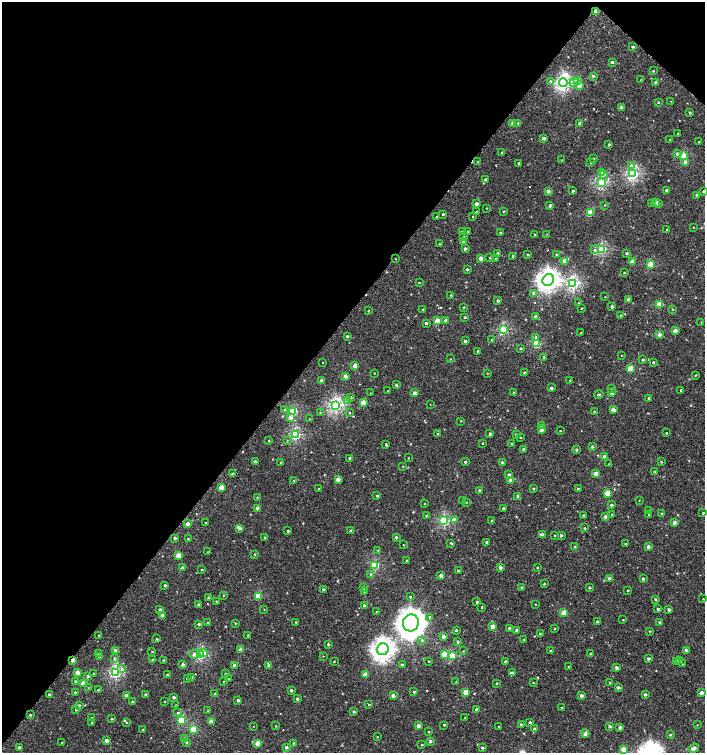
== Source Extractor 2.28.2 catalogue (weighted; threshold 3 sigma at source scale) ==
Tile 2 of 4 x 4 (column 2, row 1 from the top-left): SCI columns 1612-3016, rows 4509-6009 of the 6059 x 6037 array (HDU 1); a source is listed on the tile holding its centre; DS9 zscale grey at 2 x 2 block average (1 PNG px = mean of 2 x 2 image px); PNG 707 x 755 px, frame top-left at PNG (2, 2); each listed source drawn as its Kron ellipse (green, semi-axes under 4 px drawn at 4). Shown black and unused: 43% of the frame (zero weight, under 2 of 3 exposures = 2% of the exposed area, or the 3 px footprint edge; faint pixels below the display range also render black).
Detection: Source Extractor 2.28.2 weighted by HDU 2 'WHT'; one run over the whole footprint, this tile lists its part. Background 0.00125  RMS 0.0038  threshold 0.0169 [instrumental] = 3 sigma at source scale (4.5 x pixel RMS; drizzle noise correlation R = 1.50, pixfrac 1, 0.0396/0.0396 arcsec/px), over >= 5 px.
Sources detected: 435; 1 inside a brighter object's white glare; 6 cosmic-ray / hot-pixel residue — neither listed nor drawn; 4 inside a brighter listed object's ellipse — not listed separately; the other 424 listed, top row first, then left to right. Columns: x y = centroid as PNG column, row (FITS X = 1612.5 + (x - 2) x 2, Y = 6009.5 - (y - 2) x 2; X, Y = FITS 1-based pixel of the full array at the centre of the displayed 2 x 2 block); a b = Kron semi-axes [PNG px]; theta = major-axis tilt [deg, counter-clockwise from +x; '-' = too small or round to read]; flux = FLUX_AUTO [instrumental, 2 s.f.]
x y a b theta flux
596 11 3 2 - 8.6
633 47 2 2 - 1.5
612 62 2 2 - 1.7
653 71 2 2 - 0.76
593 76 3 2 - 1.6
641 80 2 2 - 0.34
550 81 4 3 - 1.1
578 81 3 3 - 6.2
574 82 5 4 - 3.5
563 83 4 4 - 140
656 83 2 2 - 3.8
579 85 3 3 - 6.4
658 102 2 2 - 0.54
671 102 2 2 - 0.65
621 108 2 2 - 4.6
690 113 2 2 - 0.98
513 123 3 2 - 6
518 123 3 3 - 0.65
580 123 2 2 - 3.5
678 133 2 2 - 0.37
544 138 2 2 - 3.8
670 140 3 2 - 0.55
699 142 2 2 - 1.8
609 145 2 2 - 1.2
502 152 2 2 - 0.72
677 154 3 3 - 1.7
684 156 3 3 - 22
594 158 2 2 - 0.39
562 160 2 2 - 0.25
478 161 2 2 - 0.31
519 163 2 2 - 1.1
590 163 2 2 - 0.55
685 163 3 3 - 5.4
631 165 3 3 - 1.3
601 172 3 3 - 0.98
633 174 3 3 - 100
603 175 2 2 - 4.6
485 179 2 2 - 0.99
601 182 3 3 - 96
666 190 2 2 - 1.1
548 191 3 2 - 3.7
573 191 2 2 - 0.98
703 191 2 2 - 1.4
697 195 3 2 - 2
655 202 3 2 - 4.8
652 203 3 3 - 0.7
658 203 2 2 - 2.5
476 204 2 2 - 3.9
550 205 2 2 - 2.4
605 205 2 2 - 0.4
486 208 2 2 - 0.39
476 211 2 2 - 0.44
504 211 2 2 - 0.56
590 213 3 3 - 21
443 214 2 2 - 1.1
436 217 2 2 - 0.62
473 217 2 2 - 0.55
693 227 2 2 - 0.31
667 230 2 2 - 0.52
468 231 2 2 - 0.5
462 232 2 2 - 0.6
500 233 2 2 - 0.67
534 234 2 2 - 1
547 234 2 2 - 0.36
463 236 3 2 - 0.84
464 241 3 2 - 4.4
439 244 2 2 - 0.94
465 249 3 2 - 2.2
602 249 4 3 - 65
594 250 3 3 - 1
627 253 2 2 - 1.6
498 254 2 2 - 3.1
556 254 3 2 - 0.64
528 255 3 2 - 0.74
513 256 3 2 - 2.1
490 258 2 2 - 0.54
496 258 2 2 - 0.73
396 259 2 2 - 0.31
481 259 3 2 - 6.5
565 261 3 3 - 12
632 262 2 2 - 7.5
651 264 3 3 - 22
467 269 2 2 - 0.99
624 273 2 2 - 0.67
548 280 6 5 - 350
419 283 2 2 - 0.47
573 284 4 3 - 110
534 293 3 2 - 4.2
451 295 2 2 - 0.8
605 297 2 2 - 2.4
629 299 2 2 - 2.8
498 300 3 3 - 1.3
579 303 2 2 - 0.65
660 305 3 3 - 20
464 307 2 2 - 0.6
612 307 2 2 - 1.7
582 308 2 2 - 0.61
672 309 2 2 - 0.58
423 310 2 2 - 1
368 311 2 2 - 0.6
621 315 2 2 - 0.5
465 317 3 2 - 1.1
536 317 2 2 - 4.2
437 320 3 2 - 9.6
446 321 3 2 - 4.6
701 322 2 2 - 0.29
426 323 3 3 - 0.99
503 330 4 3 - 56
675 331 3 2 - 6.5
581 332 2 2 - 0.3
659 334 3 3 - 4.1
347 336 2 2 - 1.4
536 337 3 3 - 1.7
492 340 2 2 - 0.49
465 341 2 2 - 1.8
536 344 3 3 - 30
521 348 3 2 - 0.95
478 351 2 2 - 1.1
622 355 2 2 - 0.32
544 357 3 2 - 0.76
450 359 2 2 - 0.36
643 360 2 2 - 0.97
322 362 2 2 - 3
653 362 3 2 - 0.81
355 366 3 2 - 7
631 369 3 3 - 20
524 372 2 2 - 0.66
374 373 2 2 - 0.33
487 373 2 2 - 0.35
695 375 3 2 - 0.45
345 376 2 2 - 5.3
570 380 2 2 - 0.43
322 381 2 2 - 4.2
396 385 2 2 - 1.3
551 388 2 2 - 1.7
612 389 3 2 - 0.48
681 390 2 2 - 1.2
388 391 2 2 - 0.34
514 392 2 2 - 0.42
370 393 2 2 - 0.57
414 393 3 2 - 4
612 393 3 3 - 3.6
599 394 5 3 - 1.1
351 397 3 3 - 0.79
649 398 2 2 - 1.5
347 401 3 3 - 1.2
363 403 3 2 - 8.9
335 405 3 3 - 130
430 405 2 2 - 0.28
285 410 3 3 - 1.9
613 410 3 2 - 7.2
293 412 4 3 - 41
320 412 2 2 - 0.4
594 412 3 2 - 0.49
349 413 2 2 - 0.55
291 417 3 3 - 4.9
309 419 2 2 - 0.3
461 421 2 2 - 0.38
541 425 3 3 - 1.5
542 429 3 2 - 9.1
560 431 2 2 - 1.2
666 433 2 2 - 2.1
437 434 2 2 - 0.35
490 434 2 2 - 1.6
516 434 2 2 - 1.4
295 435 3 3 - 70
520 437 2 2 - 0.57
288 440 2 2 - 0.68
269 441 2 2 - 0.59
483 443 2 2 - 2.8
386 444 4 2 - 0.88
512 444 3 2 - 1
592 447 3 3 - 1.2
524 449 2 2 - 2.1
576 450 3 3 - 1.2
604 457 2 2 - 6
349 458 2 2 - 0.89
408 458 2 2 - 0.4
255 461 2 2 - 1.5
281 462 2 2 - 0.6
465 462 2 2 - 1.5
502 462 3 3 - 1.1
661 462 2 2 - 0.51
609 464 2 2 - 0.43
403 466 2 2 - 0.37
654 471 3 2 - 0.6
233 474 3 3 - 1.4
596 474 3 2 - 6.5
509 475 3 3 - 2.5
338 479 3 2 - 5.5
511 480 3 3 - 5.9
294 481 2 2 - 0.65
221 487 3 2 - 9.7
534 488 3 2 - 0.76
318 489 2 2 - 0.32
578 489 3 2 - 1.6
480 490 2 2 - 2.3
608 493 3 3 - 16
377 496 2 2 - 1.1
518 496 2 2 - 2.2
257 497 2 2 - 0.38
639 500 3 2 - 0.33
462 501 2 2 - 0.53
466 502 2 2 - 0.38
424 504 2 2 - 0.44
611 505 3 2 - 1.6
258 508 2 2 - 4.6
503 508 2 2 - 1
649 511 2 2 - 0.64
703 513 3 2 - 0.78
612 514 2 2 - 0.32
649 514 2 2 - 0.38
662 514 3 3 - 1
427 516 3 3 - 0.99
584 516 2 2 - 1.9
605 517 3 3 - 2.8
454 519 3 3 - 4.8
492 520 2 2 - 0.37
444 521 3 3 - 71
206 523 2 2 - 0.86
674 523 2 2 - 4.8
187 524 2 2 - 6
239 528 3 2 - 3.3
585 528 3 2 - 0.69
288 531 2 2 - 0.91
350 531 2 2 - 0.52
542 534 3 3 - 1.9
555 535 2 2 - 0.44
561 535 3 2 - 1.2
396 537 2 2 - 1.5
175 538 2 2 - 1.9
265 538 2 2 - 1.4
188 539 3 2 - 0.47
486 542 2 2 - 0.79
450 543 3 2 - 0.74
625 544 2 2 - 1.2
403 545 2 2 - 0.3
575 547 3 2 - 1.5
648 547 3 2 - 3.3
378 550 2 2 - 0.41
208 552 2 2 - 0.51
254 554 3 2 - 0.54
178 555 3 3 - 12
406 560 2 2 - 0.59
375 565 3 3 - 49
500 567 2 2 - 2.7
182 568 2 2 - 3.2
537 568 3 2 - 0.63
202 570 3 2 - 0.59
458 571 2 2 - 0.83
371 574 4 3 - 0.91
441 576 3 2 - 4
609 578 3 2 - 2.5
643 579 3 2 - 1.3
544 584 3 2 - 0.57
165 585 2 2 - 1.2
521 587 3 3 - 0.72
364 588 3 3 - 1.7
590 588 3 2 - 0.95
323 589 2 2 - 0.88
627 590 2 2 - 0.48
364 592 2 2 - 0.5
223 595 3 2 - 0.39
258 596 3 3 - 27
410 597 3 2 - 0.59
209 598 3 3 - 1.4
655 599 3 3 - 0.88
703 599 2 2 - 0.33
216 601 2 2 - 0.47
477 602 3 3 - 0.95
535 604 2 2 - 0.31
199 605 2 2 - 2.8
364 605 3 2 - 0.82
482 607 2 2 - 0.59
264 609 3 2 - 0.32
658 609 3 2 - 1.3
160 610 2 2 - 2.3
669 610 3 2 - 2.7
376 612 2 2 - 0.37
564 613 3 3 - 16
162 615 3 3 - 2
430 617 3 3 - 1.1
623 620 2 2 - 0.46
296 622 3 2 - 0.66
597 622 2 2 - 2
659 622 3 3 - 0.75
208 623 3 2 - 0.98
236 623 2 2 - 0.46
411 623 8 8 - 950
199 624 2 2 - 1.7
492 626 3 3 - 5.1
509 628 3 2 - 2
555 628 3 2 - 0.47
456 630 2 2 - 0.87
517 630 2 2 - 1.6
650 631 2 2 - 0.52
540 634 2 2 - 0.85
248 635 2 2 - 0.53
99 636 2 2 - 1.1
443 636 3 2 - 3.6
156 639 3 2 - 0.48
523 639 2 2 - 1.4
422 640 3 3 - 0.94
458 642 3 3 - 0.95
328 645 2 2 - 1.3
241 649 3 3 - 4.5
383 649 6 5 - 360
686 650 3 2 - 1.6
115 651 3 3 - 4.2
152 651 2 2 - 0.45
463 651 2 2 - 0.45
550 651 3 2 - 0.65
203 653 3 3 - 12
590 653 2 2 - 0.44
98 654 3 2 - 0.59
194 654 5 4 - 4.4
200 655 3 3 - 59
444 655 3 3 - 15
323 656 2 2 - 0.31
452 656 3 3 - 21
100 657 3 3 - 2
114 658 3 3 - 1
648 659 3 2 - 2
73 660 3 2 - 4.4
152 660 2 2 - 0.9
163 660 2 2 - 0.47
680 660 3 3 - 0.93
334 661 2 2 - 0.47
429 661 2 2 - 0.47
506 662 3 2 - 2.5
677 662 3 2 - 3.5
682 664 3 2 - 0.39
183 665 3 3 - 2
235 665 3 3 - 3.1
269 665 3 3 - 3.7
402 665 2 2 - 1.1
568 667 3 2 - 0.64
617 668 3 3 - 2.2
122 669 4 3 - 1.5
115 672 3 3 - 99
77 673 3 3 - 9.2
226 673 2 2 - 0.79
512 673 4 3 - 2
93 674 2 2 - 0.37
167 675 3 2 - 0.63
365 675 3 3 - 8.8
88 676 3 3 - 1.4
192 677 3 3 - 1.3
187 678 2 2 - 1.1
229 679 2 2 - 0.47
75 681 3 3 - 0.71
223 682 2 2 - 0.55
456 682 2 2 - 0.39
533 682 2 2 - 0.42
84 683 3 3 - 14
497 683 2 2 - 0.7
610 683 3 2 - 0.73
618 687 3 2 - 2.2
89 688 2 2 - 0.42
98 690 2 2 - 0.76
291 690 2 2 - 1.5
75 692 3 2 - 0.71
414 692 2 2 - 1.1
466 692 3 3 - 11
701 693 3 2 - 3.6
215 694 2 2 - 1.6
645 694 3 2 - 1.5
49 695 3 2 - 1.3
126 695 2 2 - 2.5
146 695 2 2 - 1.7
393 695 3 3 - 3.1
581 696 3 2 - 3
174 697 2 2 - 1.6
297 699 3 3 - 1.5
238 700 2 2 - 1.8
132 701 2 2 - 0.65
165 702 2 2 - 0.39
79 705 3 3 - 1.1
175 705 2 2 - 0.62
369 705 2 2 - 2
562 708 3 2 - 0.55
76 710 2 2 - 0.58
208 710 2 2 - 0.37
477 710 2 2 - 3.8
354 712 3 3 - 1.1
178 713 3 3 - 0.81
30 715 3 2 - 0.67
91 718 2 2 - 0.7
465 718 2 2 - 0.41
112 719 3 2 - 0.96
181 720 3 3 - 35
211 721 3 2 - 6.7
127 722 3 3 - 0.76
530 722 3 2 - 0.85
92 723 2 2 - 0.64
444 725 2 2 - 1.4
521 725 3 2 - 2.3
697 725 2 2 - 0.4
253 726 2 2 - 0.82
276 726 2 2 - 0.38
418 726 3 3 - 3.9
498 726 2 2 - 0.44
610 726 3 3 - 1.6
620 727 3 2 - 3.3
193 729 3 3 - 28
534 729 3 2 - 1.1
143 730 2 2 - 0.45
429 732 3 2 - 0.45
585 734 4 2 - 4.7
670 735 3 2 - 0.67
377 737 2 2 - 0.31
184 739 3 2 - 0.69
107 741 3 3 - 3.4
430 741 3 2 - 2.3
187 742 3 3 - 0.86
62 743 2 2 - 0.61
258 743 3 3 - 9.4
293 743 3 3 - 0.67
422 745 3 2 - 0.46
286 747 3 2 - 2.3
19 748 2 2 - 2.9
482 748 2 2 - 1.4
694 748 5 3 - 4.1
624 749 3 2 - 10
Overlapping masked pixels (flux is a lower limit): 2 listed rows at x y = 596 11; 73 660
Isophote crosses this tile's border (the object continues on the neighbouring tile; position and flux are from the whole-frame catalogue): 1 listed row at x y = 703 191